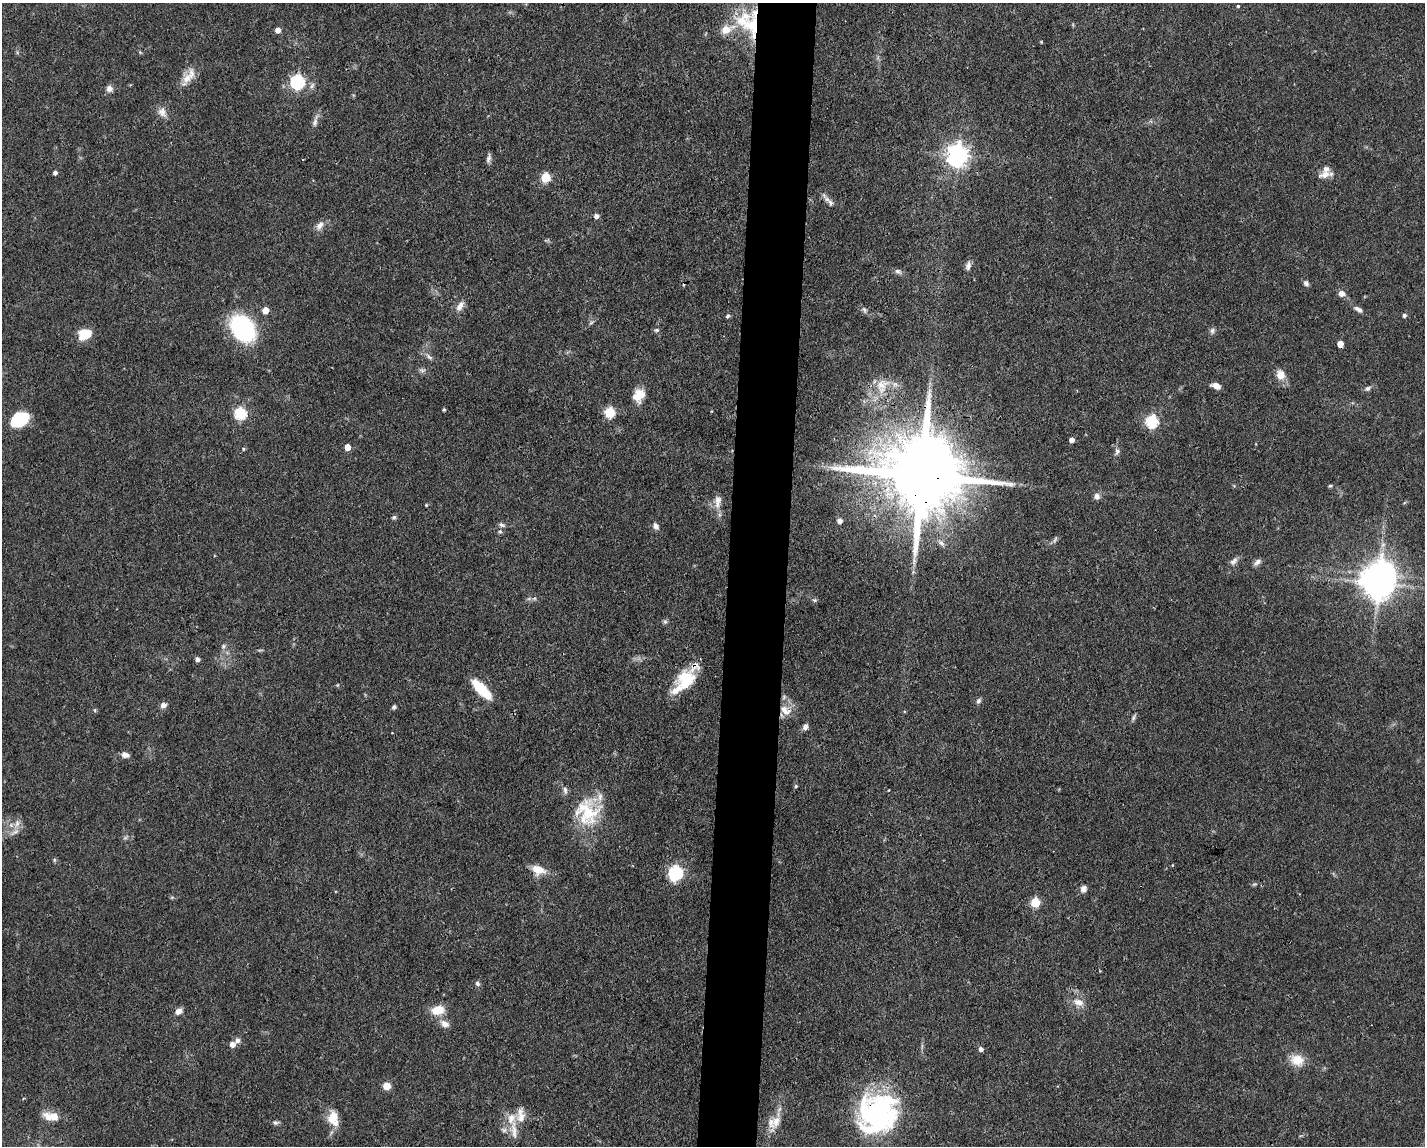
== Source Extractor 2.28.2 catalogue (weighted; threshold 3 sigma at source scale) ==
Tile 8 of 3 x 4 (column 2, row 3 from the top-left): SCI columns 1533-2955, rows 1145-2288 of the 4598 x 4575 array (HDU 1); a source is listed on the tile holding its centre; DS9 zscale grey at full resolution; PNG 1427 x 1148 px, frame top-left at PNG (2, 3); no overlay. Shown black and unused: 4% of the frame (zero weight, under 3 of 4 exposures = <1% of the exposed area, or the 3 px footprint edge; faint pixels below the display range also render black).
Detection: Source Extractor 2.28.2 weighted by HDU 2 'WHT'; one run over the whole footprint, this tile lists its part. Background 0.0632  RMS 0.0038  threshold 0.0171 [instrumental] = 3 sigma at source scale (4.5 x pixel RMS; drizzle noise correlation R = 1.50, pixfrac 1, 0.05/0.05 arcsec/px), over >= 5 px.
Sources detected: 122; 4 inside a brighter object's white glare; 1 cosmic-ray / hot-pixel residue — not listed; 12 inside a brighter listed object's ellipse — not listed separately; the other 105 listed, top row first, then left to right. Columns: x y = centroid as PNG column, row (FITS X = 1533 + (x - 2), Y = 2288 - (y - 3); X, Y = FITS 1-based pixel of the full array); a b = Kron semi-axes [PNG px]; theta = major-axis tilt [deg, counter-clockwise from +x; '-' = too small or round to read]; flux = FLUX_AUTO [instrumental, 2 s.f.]
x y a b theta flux
1238 6 4 4 - 0.47
749 24 42 24 -40 26
278 30 5 4 - 2.6
1041 42 3 3 - 0.35
140 52 5 5 - 0.45
187 78 25 9 64 4.8
297 82 6 6 - 69
109 89 9 8 - 1.8
162 112 14 10 -60 2.8
315 121 20 6 73 2
958 155 8 7 - 260
488 159 12 5 80 1.2
55 172 4 4 - 1.3
1325 175 17 8 11 3.1
545 177 5 5 - 21
830 203 13 7 -54 1.9
596 216 5 5 - 1.6
320 225 13 8 55 2.3
968 266 12 7 77 1.7
897 271 8 6 -2 1.2
1306 283 7 6 - 1.1
1342 293 8 7 - 2.1
460 306 13 7 57 2.6
1358 309 12 6 -29 1.6
265 310 5 5 - 4.9
864 310 10 4 -66 0.88
1404 315 5 4 - 0.92
728 316 5 4 - 0.75
242 328 16 12 -54 93
657 330 6 5 - 0.67
1212 331 9 6 72 1.1
85 334 13 10 26 8.1
1340 344 5 4 - 4.5
429 357 12 5 -36 1.4
422 371 8 5 16 1
1280 375 14 11 -60 3.8
882 385 23 15 26 8.1
1216 386 9 5 -22 3.1
1368 388 9 6 38 1.1
639 395 15 12 55 6.2
444 409 4 3 - 0.51
240 413 6 6 - 39
609 413 6 5 - 28
20 419 18 12 31 15
1152 421 6 6 - 45
1072 440 5 5 - 1.6
347 447 5 4 - 4.4
243 449 5 4 - 0.47
1117 451 8 6 64 1.2
921 475 26 17 -10 6100
1234 486 6 3 -20 0.4
1330 486 6 4 -18 0.51
1097 496 8 7 - 1.7
717 500 11 10 - 2.8
426 505 4 4 - 0.38
394 517 6 5 - 0.82
840 521 5 4 - 1.7
502 525 7 6 - 1
656 526 9 6 -60 1.6
500 532 5 5 - 0.63
1055 540 10 4 63 0.89
941 543 11 6 -44 1.7
1234 561 12 7 47 1.7
1257 562 11 6 39 1.4
1378 583 10 8 -22 640
815 600 6 5 - 0.66
665 622 6 6 - 0.73
223 646 7 5 70 0.92
259 650 8 3 5 0.53
197 659 5 4 - 1.3
686 680 24 19 56 15
481 689 23 12 -50 11
978 701 8 6 58 0.94
163 705 6 6 - 2.2
394 707 6 5 - 0.73
784 709 17 9 -18 4.5
1134 718 9 4 81 0.82
805 727 7 6 - 1.5
125 755 9 6 -19 2
796 786 5 4 - 0.51
889 790 3 2 - 0.3
588 812 39 32 -56 22
17 823 9 7 75 2.1
54 860 6 4 72 0.49
538 870 18 12 -18 5.2
675 873 7 6 - 77
1083 889 7 6 - 2.1
172 897 6 4 19 0.45
1035 902 5 5 - 20
477 983 7 6 - 0.9
1078 1002 14 9 -14 3.3
438 1010 17 11 12 6
178 1011 9 7 32 2
445 1024 11 8 -31 2.6
237 1040 7 7 - 1.5
232 1044 5 5 - 2.6
981 1049 5 5 - 1.4
1297 1060 18 15 -18 6.2
386 1086 5 5 - 8.9
876 1112 41 32 14 72
54 1116 11 9 -26 4.3
333 1117 16 12 76 6.2
511 1118 16 12 74 5.8
776 1121 19 11 66 5.2
276 1123 9 6 -11 0.96
Overlapping masked pixels (flux is a lower limit): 3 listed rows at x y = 749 24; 921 475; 876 1112